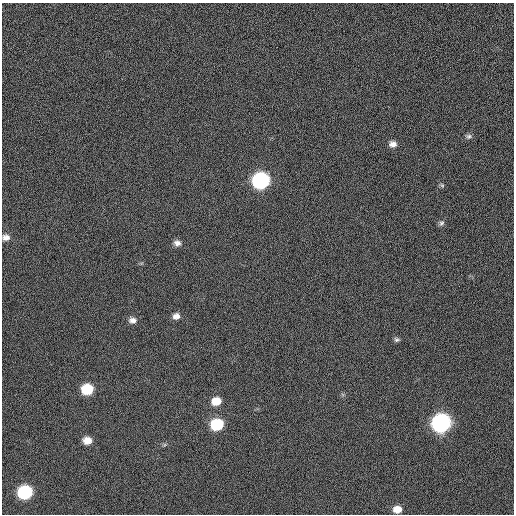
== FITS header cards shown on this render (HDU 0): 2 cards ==
NAXIS1  =                  512  /
NAXIS2  =                  512  /

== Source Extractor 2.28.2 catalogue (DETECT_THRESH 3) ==
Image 512 x 512 px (HDU 0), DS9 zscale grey, 1 PNG px = 1 image px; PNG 516 x 516 px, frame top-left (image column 1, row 512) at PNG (2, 3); no overlay
Background 105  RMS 12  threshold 35.3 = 3 sigma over >= 5 px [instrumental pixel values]
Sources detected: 17; all 17 listed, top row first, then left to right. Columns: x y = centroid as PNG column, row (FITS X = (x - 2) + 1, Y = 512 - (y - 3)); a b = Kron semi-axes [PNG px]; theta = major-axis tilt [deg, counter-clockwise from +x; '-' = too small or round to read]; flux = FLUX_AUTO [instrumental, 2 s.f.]
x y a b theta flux
469 136 8 6 1 2100
393 144 9 8 - 4300
261 181 10 9 - 160000
442 185 6 5 - 1300
441 223 9 6 52 2000
6 237 9 7 5 4300
177 243 8 7 - 3800
176 316 9 7 16 4200
132 320 10 8 -1 4000
396 340 7 6 - 1700
87 389 9 8 - 29000
216 401 9 8 - 11000
441 423 10 9 - 250000
217 424 9 8 - 42000
87 440 9 7 1 7400
25 492 10 9 - 70000
397 509 9 7 6 8400
At the frame edge (FLAGS 8, measured only in part): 1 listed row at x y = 6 237